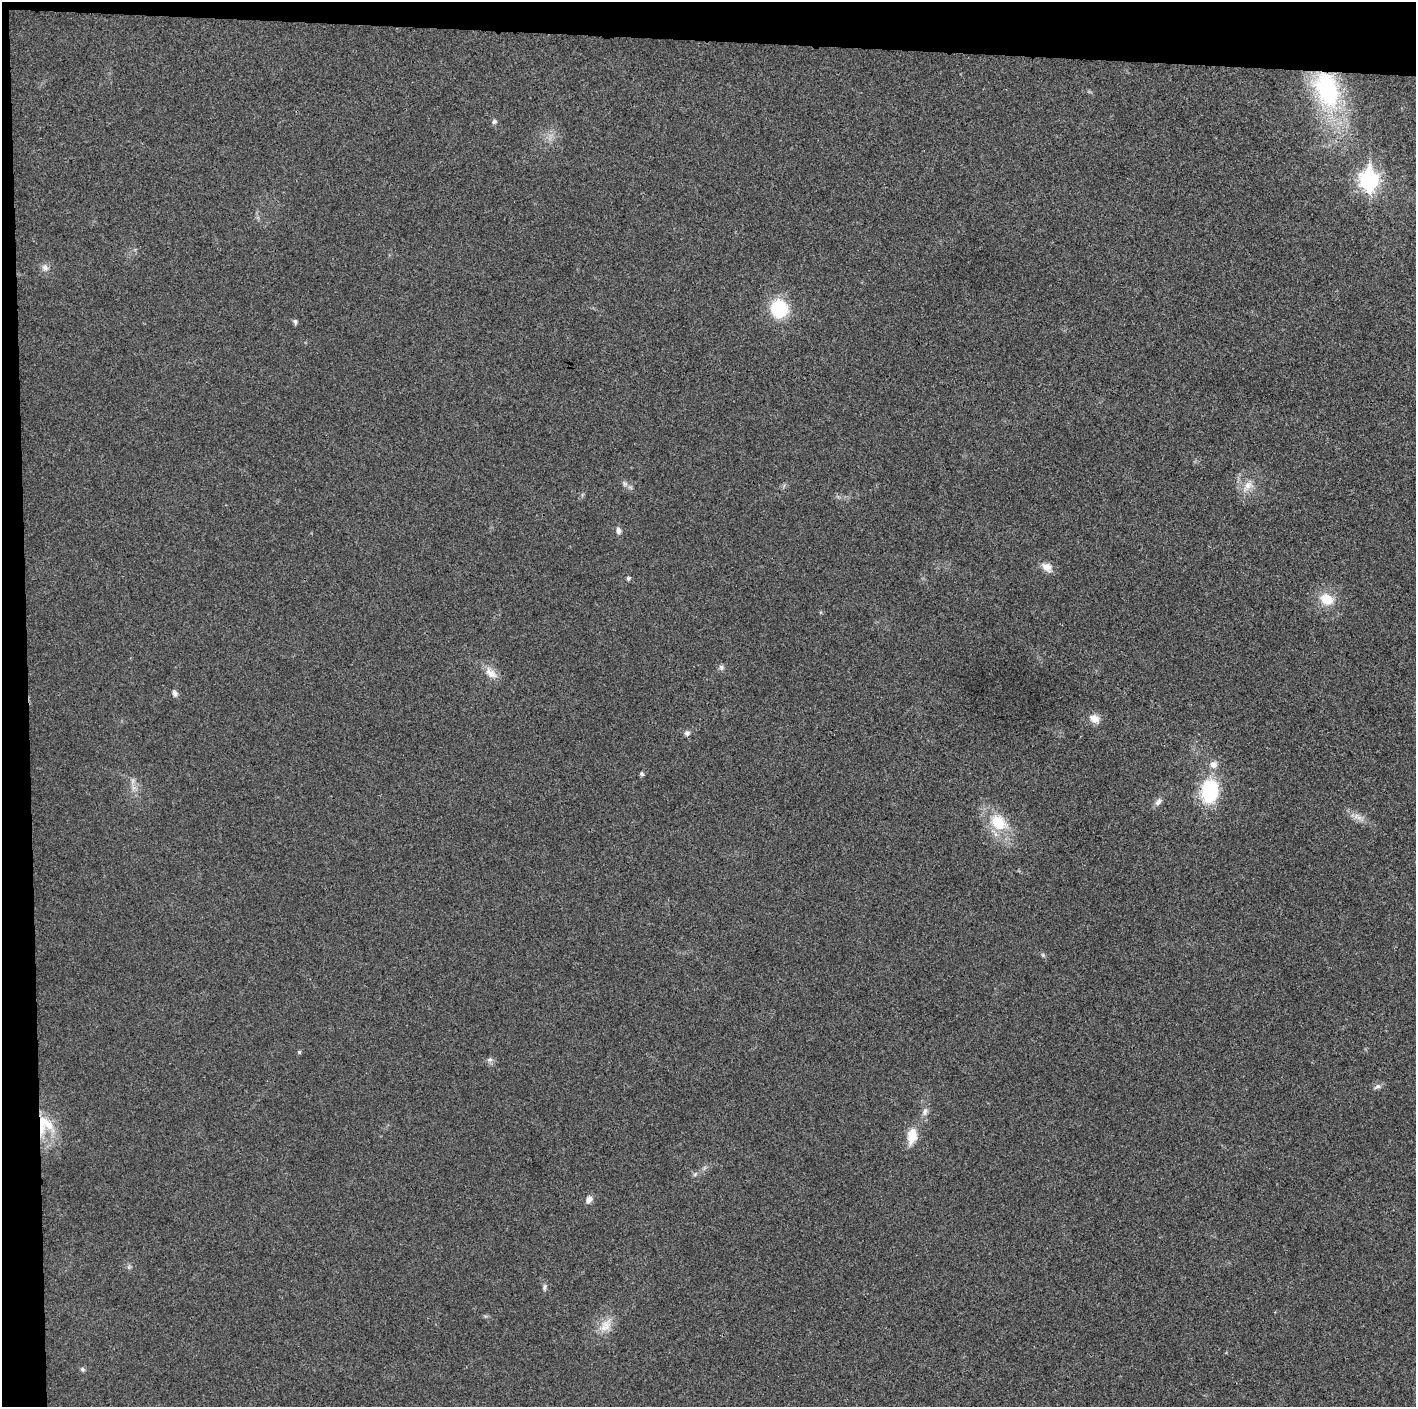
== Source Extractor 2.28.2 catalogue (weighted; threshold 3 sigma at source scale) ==
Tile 1 of 3 x 3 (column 1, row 1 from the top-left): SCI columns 1-1414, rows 2830-4234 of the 4249 x 4237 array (HDU 1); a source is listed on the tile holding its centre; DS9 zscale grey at full resolution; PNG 1418 x 1409 px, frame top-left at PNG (2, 2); no overlay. Shown black and unused: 5% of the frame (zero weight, under 3 of 4 exposures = <1% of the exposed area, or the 3 px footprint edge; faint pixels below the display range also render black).
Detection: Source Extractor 2.28.2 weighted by HDU 2 'WHT'; one run over the whole footprint, this tile lists its part. Background 0.0197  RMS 0.0056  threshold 0.025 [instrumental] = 3 sigma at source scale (4.5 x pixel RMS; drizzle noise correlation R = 1.50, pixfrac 1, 0.05/0.05 arcsec/px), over >= 5 px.
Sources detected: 37; all 37 listed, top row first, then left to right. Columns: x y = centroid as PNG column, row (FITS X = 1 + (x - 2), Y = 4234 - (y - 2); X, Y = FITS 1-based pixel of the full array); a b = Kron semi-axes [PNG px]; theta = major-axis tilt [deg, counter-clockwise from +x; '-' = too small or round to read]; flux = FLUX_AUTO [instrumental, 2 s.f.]
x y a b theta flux
1327 89 43 26 -71 78
494 122 7 6 - 1.4
1369 180 9 8 - 230
45 268 11 9 -59 2.9
779 309 19 17 -72 28
295 322 6 6 - 1.4
625 484 8 7 - 1.7
1248 486 20 11 47 6.8
618 530 9 6 -79 2.2
1047 567 15 10 -33 4.6
628 578 5 5 - 1.4
1327 599 16 12 -19 12
721 667 8 7 - 1.5
491 673 19 10 -42 6.3
175 693 9 6 -69 1.9
1094 719 14 10 -33 5.1
687 733 7 7 - 1.8
1213 764 11 10 - 3.9
642 774 5 4 - 1.3
133 781 8 5 61 1.7
1209 791 23 17 83 39
1158 802 12 6 49 2.5
1359 817 18 6 -37 4.3
998 822 24 18 -43 21
1043 955 6 5 - 0.89
299 1052 5 5 - 0.79
490 1060 8 7 - 1.7
1377 1086 11 6 28 1.8
925 1111 11 8 64 2.8
45 1125 27 24 -82 22
912 1136 20 11 81 9.8
695 1174 7 4 45 1
589 1199 10 7 55 2.9
129 1267 6 6 - 1.2
544 1287 9 5 78 1.5
606 1326 22 13 57 8.5
82 1369 7 6 - 1.2
Overlapping masked pixels (flux is a lower limit): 2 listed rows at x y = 1327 89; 45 1125